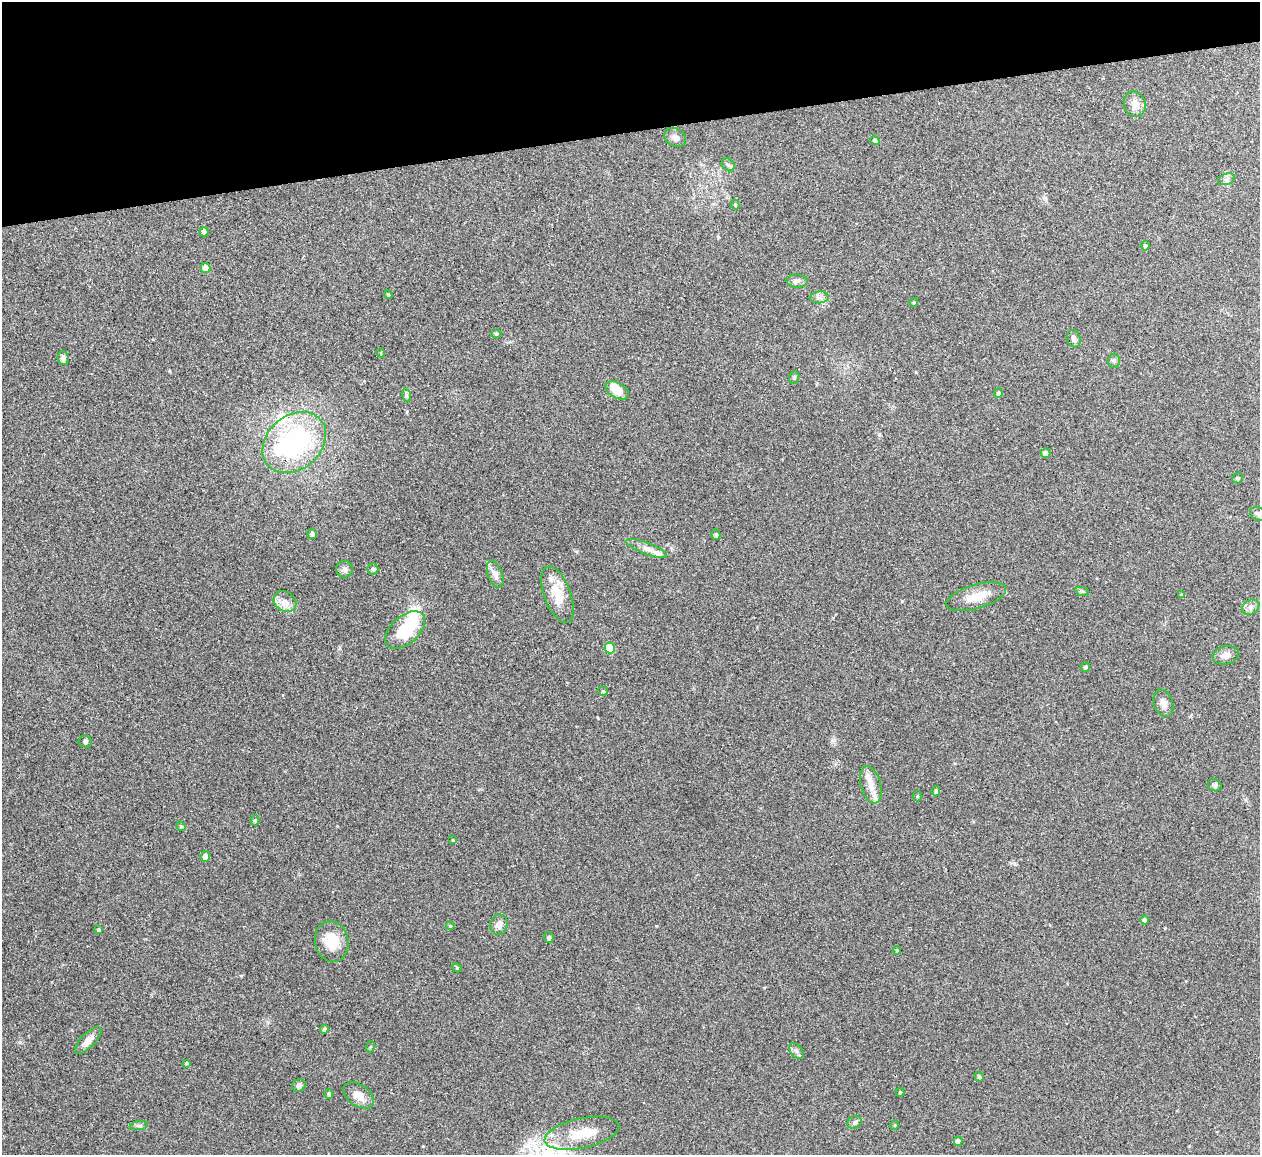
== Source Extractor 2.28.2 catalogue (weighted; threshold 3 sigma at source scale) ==
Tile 3 of 4 x 4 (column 3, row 1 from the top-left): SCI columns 2515-3772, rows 3605-4757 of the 5086 x 5028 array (HDU 1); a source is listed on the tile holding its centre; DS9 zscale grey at full resolution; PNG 1262 x 1157 px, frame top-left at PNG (2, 2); each listed source drawn as its Kron ellipse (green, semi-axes under 4 px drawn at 4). Shown black and unused: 11% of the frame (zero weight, under 2 of 3 exposures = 3% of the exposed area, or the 3 px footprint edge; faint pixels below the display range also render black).
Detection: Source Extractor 2.28.2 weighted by HDU 2 'WHT'; one run over the whole footprint, this tile lists its part. Background 0.0754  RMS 0.0089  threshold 0.0402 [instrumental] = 3 sigma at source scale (4.5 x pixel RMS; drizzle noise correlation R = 1.50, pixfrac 1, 0.05/0.05 arcsec/px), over >= 5 px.
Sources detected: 85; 3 inside a brighter object's white glare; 1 cosmic-ray / hot-pixel residue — neither listed nor drawn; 5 inside a brighter listed object's ellipse — not listed separately; the other 76 listed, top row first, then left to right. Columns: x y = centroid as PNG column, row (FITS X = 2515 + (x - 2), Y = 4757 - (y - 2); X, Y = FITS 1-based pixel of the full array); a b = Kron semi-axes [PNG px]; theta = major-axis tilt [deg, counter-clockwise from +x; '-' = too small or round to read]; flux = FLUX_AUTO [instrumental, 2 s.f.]
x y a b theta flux
1135 104 13 10 -71 6.9
675 138 11 9 -30 4
875 140 5 4 - 2.5
728 165 7 5 -44 2.1
1226 179 9 5 18 2.5
735 205 5 4 - 1.1
204 232 5 4 - 4.4
1145 245 5 4 - 1.3
205 268 5 4 - 11
797 281 10 6 -1 3.1
389 294 4 3 - 1
820 297 9 6 6 3.1
914 302 4 3 - 0.9
496 334 5 4 - 1.3
1074 339 9 6 -72 3
381 353 5 3 - 0.7
63 358 7 5 -84 2.7
1114 361 7 6 - 1.8
794 377 6 5 - 1.4
617 390 13 7 -31 13
998 393 5 4 - 2
406 395 7 4 -71 1.5
294 442 35 27 40 120
1046 453 5 5 - 3.8
1238 478 5 5 - 1.5
1259 514 9 6 -24 2.4
312 534 5 4 - 2.8
716 535 5 4 - 1.3
647 548 21 6 -21 6.1
345 569 8 8 - 2.8
373 569 5 5 - 1.5
495 574 14 7 -71 5.4
1082 591 7 4 -18 1.4
558 595 29 13 -69 19
1181 595 4 4 - 0.88
976 597 31 12 16 15
285 601 12 9 -35 6.6
1251 607 9 7 33 3.2
405 630 23 14 41 34
610 648 5 5 - 26
1226 655 13 9 12 5.4
1085 667 4 4 - 2.2
603 691 5 4 - 1.1
1163 703 14 9 -71 5.1
85 741 6 6 - 1.7
871 785 19 10 -75 10
1215 785 7 6 - 1.6
936 791 5 4 - 1.7
918 796 5 3 - 0.76
255 820 5 4 - 1.3
181 826 5 4 - 1.1
453 840 4 3 - 0.77
205 856 5 5 - 4
1144 920 4 4 - 2.6
499 925 10 9 - 4.5
450 926 4 4 - 0.91
99 930 4 3 - 1.4
549 937 5 5 - 2
332 942 20 16 -77 20
897 950 4 3 - 0.97
457 968 5 4 - 1
324 1029 4 4 - 1.8
88 1040 17 7 45 7.4
370 1047 5 3 - 0.91
796 1051 9 6 -52 2.5
187 1063 4 3 - 0.95
979 1077 5 4 - 1.6
299 1086 7 6 - 2.4
900 1092 4 4 - 0.88
329 1094 5 4 - 1.2
359 1095 17 10 -34 9.3
855 1122 7 6 - 2.2
895 1125 5 3 - 0.74
139 1126 9 4 8 2.1
582 1133 38 15 12 27
958 1141 4 4 - 5.6
Isophote crosses this tile's border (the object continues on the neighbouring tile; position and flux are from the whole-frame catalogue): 1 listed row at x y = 1259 514
Unlisted compact peaks at least as high as the median listed source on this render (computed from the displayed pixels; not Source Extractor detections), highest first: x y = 1165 928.